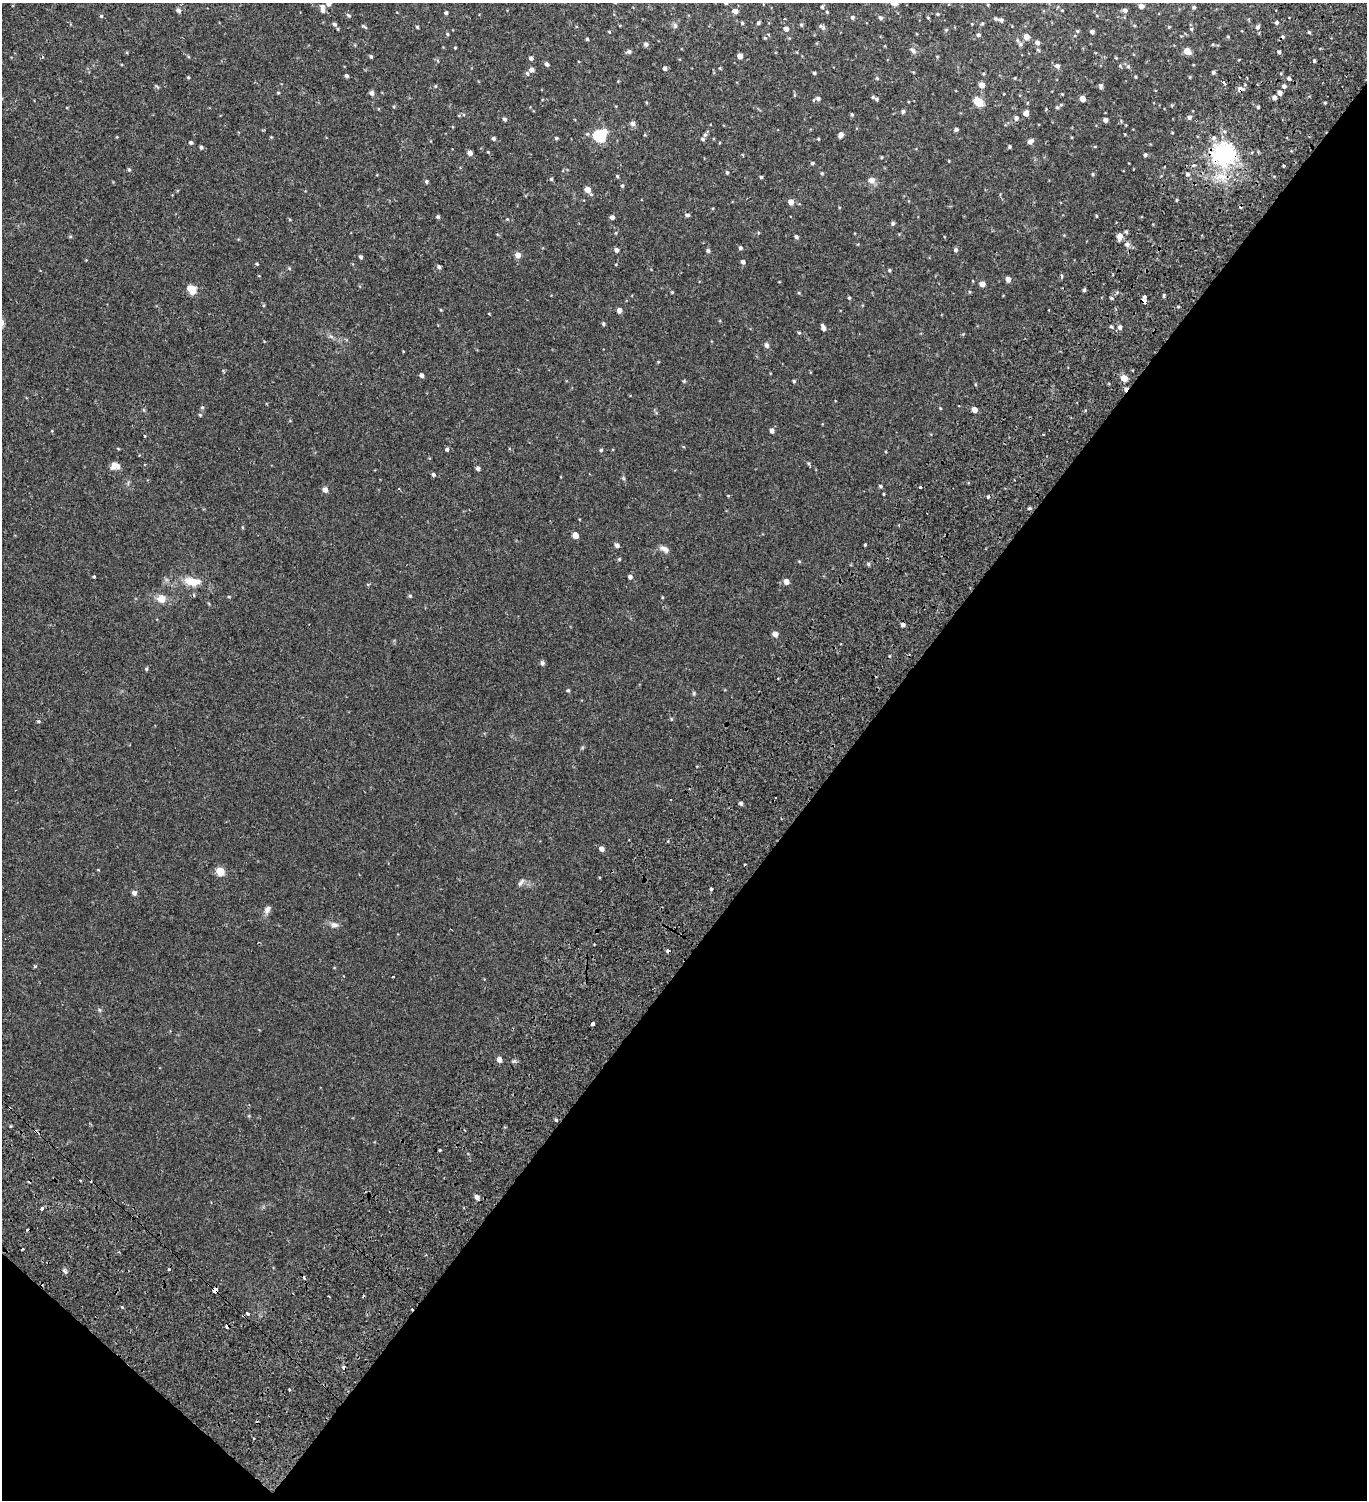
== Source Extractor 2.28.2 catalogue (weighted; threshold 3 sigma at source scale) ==
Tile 15 of 4 x 4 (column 3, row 4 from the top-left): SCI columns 3218-4582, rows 178-1675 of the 6376 x 6350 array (HDU 1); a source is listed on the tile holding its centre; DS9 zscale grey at full resolution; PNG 1369 x 1502 px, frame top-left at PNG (2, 3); no overlay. Shown black and unused: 40% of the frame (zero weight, under 2 of 3 exposures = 11% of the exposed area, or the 3 px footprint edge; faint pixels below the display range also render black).
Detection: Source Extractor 2.28.2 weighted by HDU 2 'WHT'; one run over the whole footprint, this tile lists its part. Background 0.0276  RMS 0.0049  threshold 0.022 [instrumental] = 3 sigma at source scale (4.5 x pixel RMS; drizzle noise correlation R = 1.50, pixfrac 1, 0.0396/0.0396 arcsec/px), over >= 5 px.
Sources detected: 261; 19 cosmic-ray / hot-pixel residue — not listed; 5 inside a brighter listed object's ellipse — not listed separately; the other 237 listed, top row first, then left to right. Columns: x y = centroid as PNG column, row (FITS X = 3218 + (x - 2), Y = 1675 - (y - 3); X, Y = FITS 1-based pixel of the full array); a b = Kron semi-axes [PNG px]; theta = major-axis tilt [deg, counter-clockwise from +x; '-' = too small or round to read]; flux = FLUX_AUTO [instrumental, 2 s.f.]
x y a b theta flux
328 4 6 5 - 1.6
988 5 4 3 - 0.39
1141 6 5 5 - 1.8
822 7 5 4 - 0.6
1194 7 4 4 - 0.74
178 10 6 5 - 1.3
323 10 6 5 - 1.3
1062 10 4 3 - 0.32
1125 10 5 4 - 1.4
735 11 5 5 - 2.4
827 12 3 3 - 0.45
446 13 4 4 - 0.81
937 14 4 3 - 0.52
348 15 6 5 - 0.8
101 16 5 5 - 0.6
852 17 5 5 - 0.84
880 18 5 5 - 0.88
928 18 4 3 - 0.36
1001 20 8 4 -5 1
1276 22 4 4 - 0.84
742 23 4 4 - 0.47
758 23 4 4 - 0.68
334 24 5 5 - 0.86
801 25 5 4 - 0.58
364 26 9 3 -35 0.6
675 26 7 6 - 0.92
417 27 4 3 - 0.54
1258 27 6 5 - 0.95
823 28 7 6 - 0.95
338 29 5 3 - 0.37
786 29 5 4 - 2
1191 29 5 4 - 0.55
946 30 5 3 - 0.43
1077 31 5 4 - 0.53
609 32 4 3 - 0.37
1092 32 4 3 - 1.3
1309 32 4 3 - 0.53
447 34 5 4 - 0.51
978 35 5 5 - 0.87
1026 37 6 5 - 2.8
765 38 5 3 - 0.4
587 39 3 3 - 0.5
1037 42 6 5 - 1.4
646 44 6 5 - 1.2
1020 44 6 6 - 1
455 48 3 3 - 0.38
913 50 9 5 -39 1.2
629 51 5 5 - 1.1
1187 51 5 5 - 4.5
1279 52 4 3 - 0.73
740 56 4 4 - 3.2
42 57 3 3 - 0.49
371 57 5 4 - 0.63
531 58 4 4 - 1.2
1116 58 4 3 - 0.35
1314 61 3 3 - 0.65
547 64 6 4 -65 1.1
1057 66 6 5 - 1.5
1128 66 5 5 - 0.66
665 68 5 4 - 0.98
531 70 5 5 - 1.8
1213 72 4 4 - 0.75
527 73 5 4 - 0.73
814 73 4 3 - 0.6
346 76 4 4 - 0.86
188 77 4 4 - 0.44
1135 77 4 3 - 0.41
1190 77 5 3 - 0.33
877 78 4 4 - 0.42
1289 78 5 4 - 0.81
1224 83 5 3 - 2.2
982 85 5 5 - 3.7
435 86 5 3 - 0.38
1101 86 6 5 - 0.96
1284 86 5 4 - 1.2
1241 89 7 6 - 1.5
278 93 5 3 - 0.36
372 93 5 5 - 1.4
1280 93 4 4 - 1.8
1274 97 5 5 - 1.4
818 98 6 5 - 1
876 99 5 4 - 0.75
1082 99 4 4 - 3.5
979 102 6 5 - 17
1057 107 5 5 - 0.66
1258 107 3 3 - 0.65
903 112 5 4 - 0.74
1026 113 5 5 - 2.7
852 114 5 4 - 0.53
1189 117 5 5 - 1.1
1016 118 6 5 - 1.4
504 119 5 4 - 0.87
1105 120 4 4 - 1.8
633 123 6 6 - 1.6
956 129 4 4 - 0.99
705 135 6 5 - 0.84
841 135 5 4 - 2.2
600 136 7 6 - 44
556 138 5 4 - 0.63
1214 138 7 5 16 1.3
493 139 5 4 - 0.83
818 139 4 3 - 0.37
1031 141 7 5 41 1.8
191 142 4 4 - 0.74
1009 146 4 4 - 0.62
201 147 5 4 - 0.83
470 153 4 4 - 2.1
1223 154 7 7 - 300
1145 155 4 4 - 0.9
812 163 4 4 - 0.56
129 169 5 4 - 0.56
727 172 5 4 - 0.61
822 173 4 4 - 0.43
1093 174 4 4 - 0.51
1187 174 6 5 - 0.91
617 176 4 4 - 0.42
761 177 4 4 - 0.54
551 179 5 4 - 0.65
871 180 6 6 - 2.9
426 181 5 4 - 0.73
622 186 5 4 - 0.58
587 190 6 5 - 3.9
1176 200 5 3 - 0.43
791 202 5 5 - 2.8
687 215 5 4 - 1
1096 216 5 3 - 0.32
438 217 5 4 - 0.74
612 217 4 4 - 1.5
507 219 4 4 - 0.37
893 223 5 4 - 0.83
70 236 6 4 0 0.48
796 236 5 4 - 0.82
1120 236 6 6 - 3.3
1127 244 6 6 - 1.4
740 248 4 4 - 0.88
616 250 5 4 - 1.3
956 250 5 5 - 0.88
708 251 6 4 -86 0.8
518 255 5 5 - 3.1
361 257 4 3 - 0.95
743 262 5 4 - 1.1
257 264 4 3 - 0.41
439 267 5 4 - 0.89
289 268 5 4 - 0.45
889 270 4 4 - 0.57
1062 276 5 3 - 0.49
1008 279 4 4 - 2.7
982 284 4 4 - 3
192 289 5 5 - 14
1084 290 4 4 - 0.68
672 292 4 3 - 0.42
1164 295 6 3 87 0.52
1144 297 3 3 - 1.9
849 298 4 3 - 0.5
1111 298 4 4 - 0.57
1144 301 4 4 - 3.2
441 310 4 3 - 0.35
619 310 4 4 - 2.2
603 324 4 4 - 0.66
1111 326 4 4 - 0.55
1120 327 5 5 - 1.4
823 328 6 4 -68 1.9
799 333 5 3 - 0.45
331 337 7 4 -20 0.82
767 345 6 5 - 1.4
658 362 5 3 - 0.33
421 375 4 4 - 1.5
1124 378 5 5 - 5
794 381 5 4 - 0.5
202 407 6 4 0 0.47
940 408 4 3 - 0.34
974 410 5 4 - 2.9
200 415 5 4 - 0.47
772 431 5 4 - 1.5
1043 434 2 2 - 0.5
145 436 3 3 - 3.1
118 448 5 3 - 0.34
447 449 4 3 - 1.4
601 450 5 4 - 0.62
808 463 6 4 -71 0.53
117 466 12 8 30 2.1
478 468 5 4 - 1.1
433 474 5 4 - 0.8
623 478 6 4 -71 0.6
880 486 4 3 - 0.64
325 490 5 5 - 2.3
883 494 4 2 - 0.35
728 496 5 3 - 0.34
1029 508 4 3 - 0.56
575 535 5 5 - 3.6
865 544 3 3 - 1.8
617 545 5 5 - 1.3
664 549 14 6 -30 2
619 559 5 4 - 0.49
799 561 5 3 - 0.39
868 564 5 4 - 0.67
94 576 3 3 - 1.5
630 577 5 5 - 1.2
192 581 23 10 -9 7.3
786 582 5 5 - 2.4
410 596 5 4 - 0.52
229 597 5 3 - 0.34
662 597 4 3 - 0.34
161 599 9 9 - 4.1
903 624 4 4 - 1.3
775 634 5 5 - 2.7
542 663 5 5 - 1.1
146 669 4 4 - 0.58
568 690 5 4 - 0.57
694 693 6 4 90 0.54
671 719 5 3 - 0.39
38 721 5 4 - 0.52
671 800 3 2 - 0.71
741 803 4 4 - 0.97
602 849 5 5 - 1.8
220 871 5 5 - 12
521 883 12 4 56 1.1
711 889 3 3 - 1.7
134 893 5 5 - 1.5
267 909 11 7 56 1.7
334 925 11 6 -16 1.7
35 966 3 3 - 0.79
99 1010 6 4 -70 0.58
592 1024 4 3 - 3.4
499 1059 5 4 - 2.2
556 1120 4 4 - 0.51
439 1150 3 3 - 1.1
477 1197 6 5 - 1.7
42 1208 4 3 - 0.78
65 1271 8 3 -42 0.77
215 1290 4 4 - 25
329 1296 3 2 - 0.48
122 1307 3 3 - 1.1
248 1314 3 3 - 1.4
227 1326 4 4 - 6.4
290 1389 3 3 - 1.5
254 1438 3 3 - 1.2
Overlapping masked pixels (flux is a lower limit): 5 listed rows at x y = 1241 89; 1223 154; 1144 301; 215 1290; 227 1326
Isophote crosses this tile's border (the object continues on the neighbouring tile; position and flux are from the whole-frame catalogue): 1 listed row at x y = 328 4